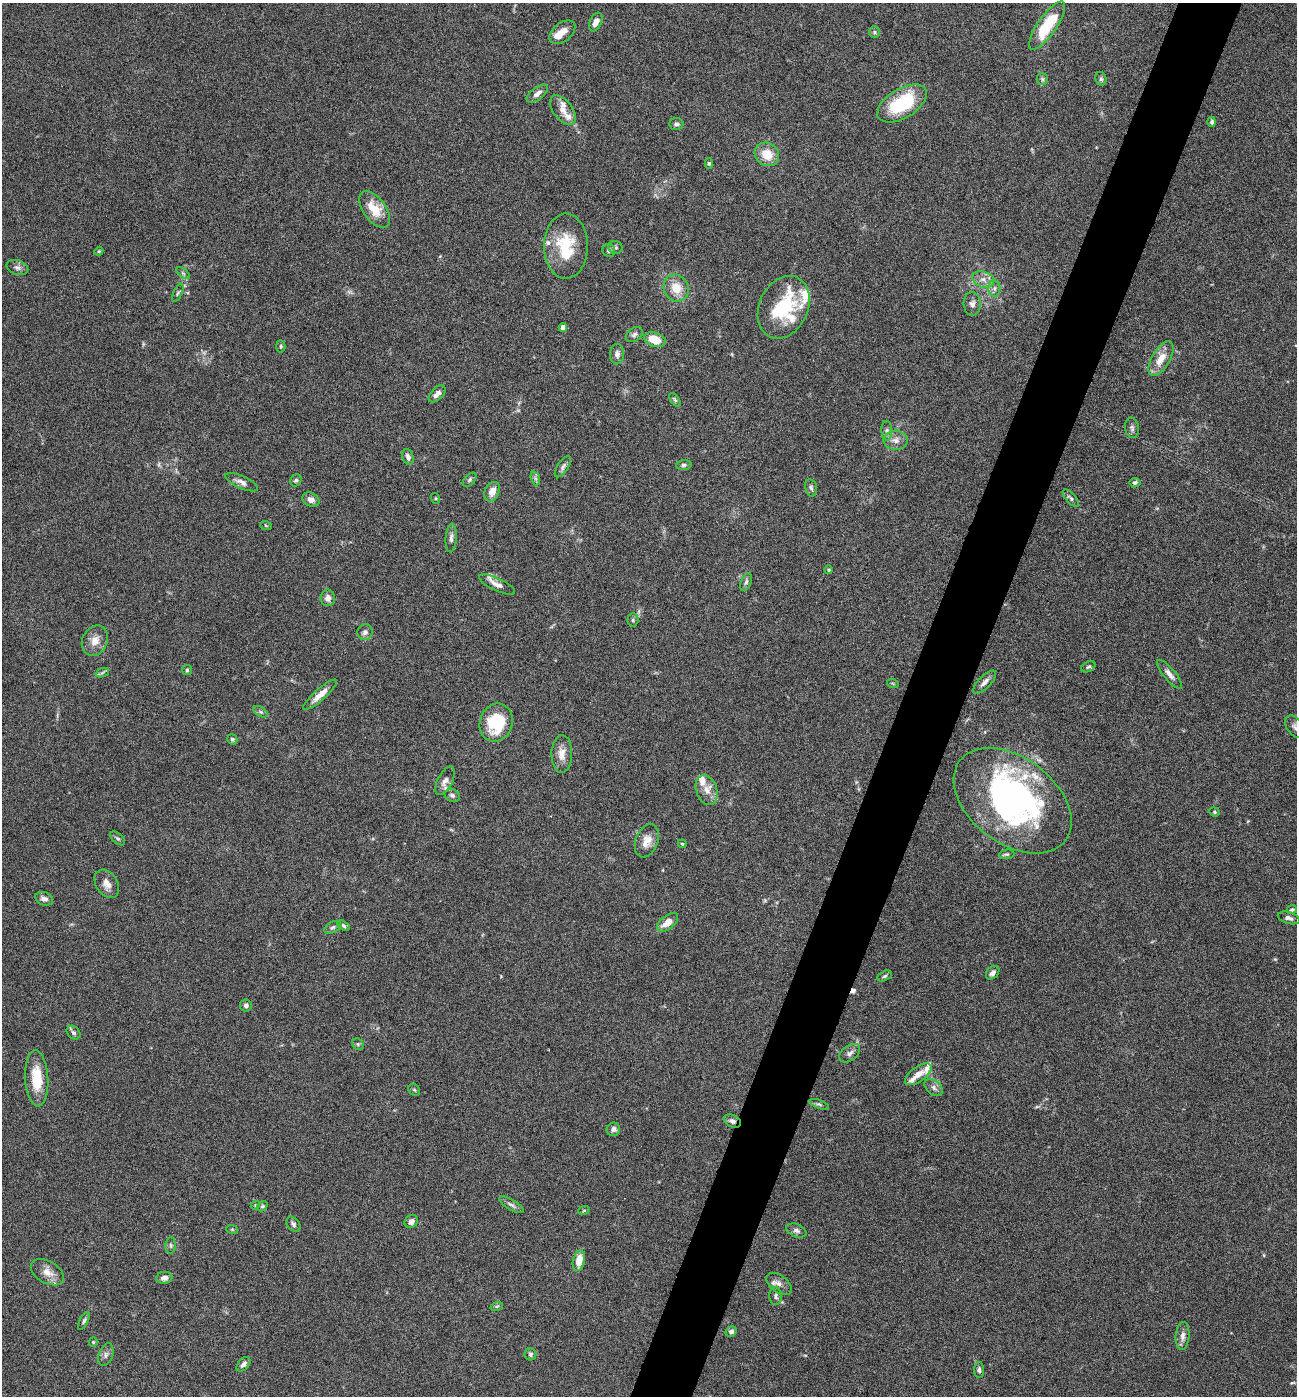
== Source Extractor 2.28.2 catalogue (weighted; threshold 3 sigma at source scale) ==
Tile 10 of 4 x 4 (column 2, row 3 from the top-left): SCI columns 1567-2861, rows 1395-2788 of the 5587 x 5578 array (HDU 1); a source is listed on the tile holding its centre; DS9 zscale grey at full resolution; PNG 1299 x 1398 px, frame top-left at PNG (2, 3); each listed source drawn as its Kron ellipse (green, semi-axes under 4 px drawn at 4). Shown black and unused: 5% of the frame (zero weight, under 4 of 8 exposures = <1% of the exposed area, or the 3 px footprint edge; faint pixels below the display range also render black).
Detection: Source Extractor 2.28.2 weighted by HDU 2 'WHT'; one run over the whole footprint, this tile lists its part. Background 0.0936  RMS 0.0046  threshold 0.0187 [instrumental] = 3 sigma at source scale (4.09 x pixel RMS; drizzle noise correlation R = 1.36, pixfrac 0.8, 0.05/0.05 arcsec/px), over >= 5 px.
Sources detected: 139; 1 too faint to see at this stretch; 1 inside a brighter object's white glare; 1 cosmic-ray / hot-pixel residue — neither listed nor drawn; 13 inside a brighter listed object's ellipse — not listed separately; the other 123 listed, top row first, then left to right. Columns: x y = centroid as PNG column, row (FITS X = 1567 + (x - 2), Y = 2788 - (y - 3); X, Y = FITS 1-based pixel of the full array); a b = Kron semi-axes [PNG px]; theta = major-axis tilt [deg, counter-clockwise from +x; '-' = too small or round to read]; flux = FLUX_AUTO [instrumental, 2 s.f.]
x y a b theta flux
596 22 10 6 66 3.2
1047 26 28 9 55 18
562 32 15 9 39 3.8
874 32 6 5 - 0.77
1042 79 6 5 - 0.82
1101 79 7 5 -76 0.88
537 94 12 6 37 2.2
902 103 27 14 31 27
563 110 17 9 -52 3.8
1212 122 5 4 - 0.86
676 124 7 6 - 1.3
767 154 13 11 -36 7.6
709 163 5 4 - 0.63
375 209 21 11 -54 9.2
566 246 32 22 89 17
616 247 7 6 - 0.91
609 250 6 6 - 1.3
99 251 4 3 - 0.4
17 268 11 7 -17 1.6
183 273 8 4 -37 0.84
983 279 11 8 -18 2.8
676 288 14 12 -61 7.1
994 288 8 6 88 1.4
178 293 10 4 66 0.8
972 304 12 8 -87 1.9
784 307 33 24 64 32
563 327 4 4 - 2.8
634 334 9 6 34 1.2
655 340 11 7 -17 8
281 346 6 4 -87 0.65
617 354 10 7 86 1.9
1161 359 19 9 60 6.5
437 394 10 6 45 1.9
675 400 8 4 -54 0.74
1132 428 10 7 -82 1.3
887 431 10 5 -89 1.3
896 440 12 9 -3 2.9
408 457 8 5 -71 1.7
684 465 7 5 2 0.89
563 467 12 5 56 1.3
535 478 7 4 -72 0.95
296 480 6 5 - 0.71
470 480 8 5 46 0.81
241 482 17 6 -24 2.2
1135 483 5 4 - 0.91
811 488 9 5 -77 1
492 492 10 7 65 4
435 498 5 3 - 0.43
1071 498 11 5 -48 1
311 499 9 6 -27 2.2
266 526 6 3 -20 0.41
451 538 14 5 86 1.6
829 570 4 4 - 0.55
746 582 9 5 67 1
497 585 20 6 -25 2.7
328 598 8 7 - 2.4
633 620 6 5 - 0.8
365 632 8 7 - 1.9
95 641 16 12 65 4.3
1088 667 7 5 28 0.75
187 670 5 5 - 0.64
102 673 7 4 20 0.81
1169 674 18 6 -50 2.5
985 682 15 6 45 2.2
893 684 6 4 -20 0.46
320 695 22 5 42 4.1
261 712 8 4 -31 0.84
496 723 19 16 70 20
1295 727 13 8 -52 2
232 739 5 4 - 0.69
562 754 19 10 88 4.3
445 781 15 7 62 2.2
707 790 15 10 -71 4.1
452 795 8 6 -26 1.1
1013 801 66 43 -37 110
1214 812 5 4 - 0.55
118 838 9 5 -40 0.91
647 841 17 11 69 4.6
682 844 4 3 - 0.47
1007 854 8 5 5 0.77
107 884 15 10 -56 3.5
44 899 9 6 -19 2
1292 910 5 4 - 0.66
1289 918 11 6 -18 1.6
668 922 12 6 38 5.2
344 926 7 4 -32 0.78
333 927 9 5 29 0.87
993 973 8 5 46 1.8
885 976 7 4 27 0.72
246 1006 6 5 - 1.3
73 1033 8 6 -44 0.98
358 1044 6 5 - 0.76
850 1053 12 7 36 1.7
918 1074 15 7 36 3.9
37 1078 28 11 -87 12
934 1088 10 7 -41 1.7
414 1090 6 5 - 0.6
819 1104 10 4 -21 0.89
732 1121 9 6 -25 1.6
613 1129 7 6 - 1.8
255 1205 5 4 - 0.46
511 1205 14 5 -30 1.3
262 1206 5 4 - 0.63
584 1210 6 3 19 0.48
411 1221 7 6 - 2
293 1224 8 6 -51 1.1
232 1229 6 4 -19 0.47
796 1231 10 6 -21 1.4
171 1245 8 5 86 0.86
579 1261 10 6 77 6.1
47 1272 18 11 -30 4.5
164 1278 8 6 8 2
779 1284 15 8 -37 2.5
776 1296 9 6 88 1.1
497 1306 6 4 18 0.54
84 1321 9 4 63 0.86
731 1332 6 5 - 1.3
1183 1336 14 7 86 2.3
93 1342 4 4 - 0.44
530 1354 6 6 - 0.88
106 1355 12 7 69 1.6
243 1364 8 5 48 1.4
979 1370 8 5 -90 1.1
Overlapping masked pixels (flux is a lower limit): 1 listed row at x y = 732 1121
Isophote crosses this tile's border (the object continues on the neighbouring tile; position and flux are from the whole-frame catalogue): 1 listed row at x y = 1295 727